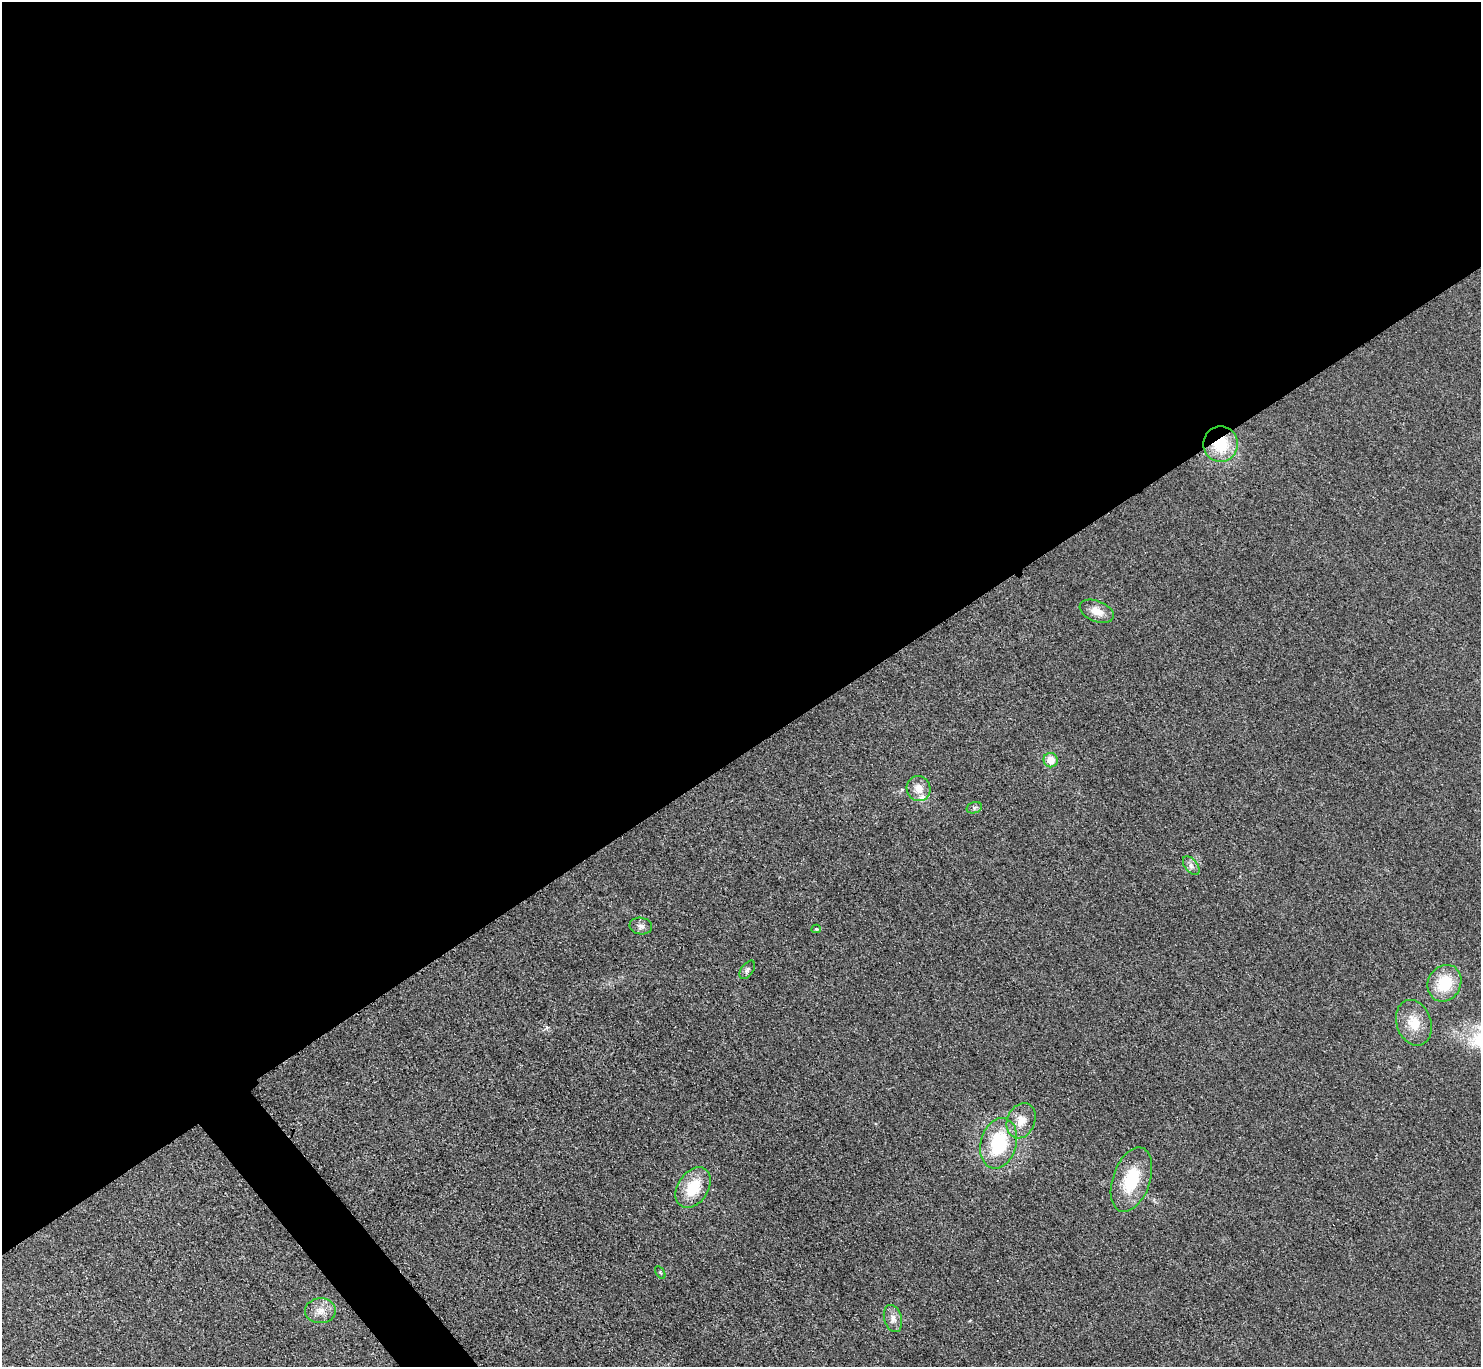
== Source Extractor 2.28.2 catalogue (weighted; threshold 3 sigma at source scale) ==
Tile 2 of 4 x 4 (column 2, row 1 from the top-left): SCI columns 1489-2967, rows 4262-5626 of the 5943 x 5938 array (HDU 1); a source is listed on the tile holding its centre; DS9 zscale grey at full resolution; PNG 1483 x 1369 px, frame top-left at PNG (2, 2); each listed source drawn as its Kron ellipse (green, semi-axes under 4 px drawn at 4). Shown black and unused: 56% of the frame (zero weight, under 3 of 4 exposures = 1% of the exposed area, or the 3 px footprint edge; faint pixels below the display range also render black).
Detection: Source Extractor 2.28.2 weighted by HDU 2 'WHT'; one run over the whole footprint, this tile lists its part. Background 0.0435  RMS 0.0066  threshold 0.0298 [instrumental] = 3 sigma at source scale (4.5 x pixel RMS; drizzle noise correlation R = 1.50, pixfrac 1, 0.05/0.05 arcsec/px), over >= 5 px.
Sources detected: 19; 1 inside a brighter listed object's ellipse — not listed separately; the other 18 listed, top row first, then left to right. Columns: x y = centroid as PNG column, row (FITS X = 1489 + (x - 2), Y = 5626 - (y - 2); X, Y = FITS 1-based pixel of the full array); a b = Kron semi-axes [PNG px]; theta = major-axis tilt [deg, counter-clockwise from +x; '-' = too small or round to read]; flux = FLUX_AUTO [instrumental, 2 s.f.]
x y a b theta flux
1221 444 18 17 - 26
1097 611 18 10 -22 7.7
1051 760 7 7 - 8.8
919 788 12 11 - 7.4
974 808 8 5 18 1.5
1191 866 11 6 -52 2.6
641 926 11 8 -10 3
816 929 4 4 - 0.91
747 970 10 6 54 1.9
1444 983 19 16 59 23
1414 1023 23 17 -70 14
1021 1121 18 14 68 9.3
999 1143 26 18 74 40
1131 1180 33 18 71 30
693 1188 22 15 57 22
660 1272 7 3 -60 0.68
320 1311 15 12 1 7.3
893 1319 14 8 -74 4.6
Overlapping masked pixels (flux is a lower limit): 1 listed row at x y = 1221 444